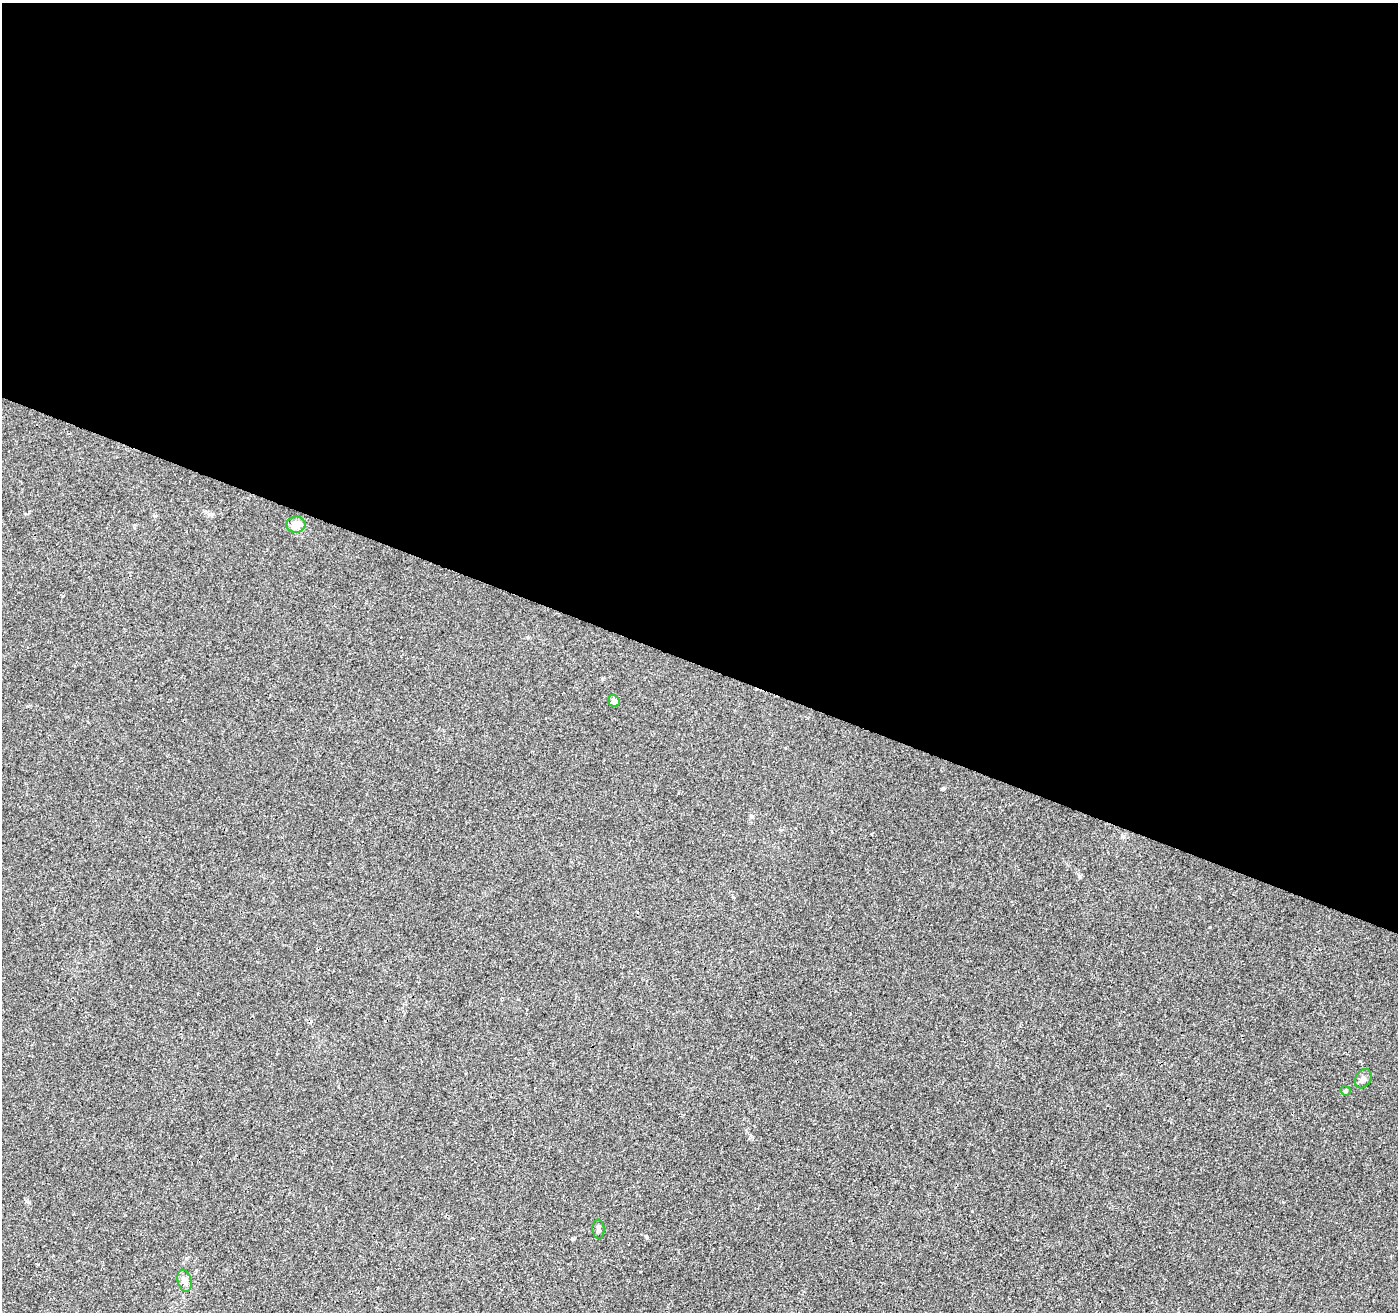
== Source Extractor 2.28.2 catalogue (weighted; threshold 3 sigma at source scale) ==
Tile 3 of 4 x 4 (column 3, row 1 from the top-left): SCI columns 2795-4190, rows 4139-5448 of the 5596 x 5722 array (HDU 1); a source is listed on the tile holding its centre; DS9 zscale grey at full resolution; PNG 1400 x 1314 px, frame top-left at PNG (2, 3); each listed source drawn as its Kron ellipse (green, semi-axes under 4 px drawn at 4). Shown black and unused: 51% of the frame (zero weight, under 3 of 4 exposures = <1% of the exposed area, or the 3 px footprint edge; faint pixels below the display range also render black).
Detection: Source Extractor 2.28.2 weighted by HDU 2 'WHT'; one run over the whole footprint, this tile lists its part. Background 0.00725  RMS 0.0029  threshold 0.0129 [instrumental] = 3 sigma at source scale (4.5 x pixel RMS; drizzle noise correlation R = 1.50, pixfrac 1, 0.0396/0.0396 arcsec/px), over >= 5 px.
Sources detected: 6; all 6 listed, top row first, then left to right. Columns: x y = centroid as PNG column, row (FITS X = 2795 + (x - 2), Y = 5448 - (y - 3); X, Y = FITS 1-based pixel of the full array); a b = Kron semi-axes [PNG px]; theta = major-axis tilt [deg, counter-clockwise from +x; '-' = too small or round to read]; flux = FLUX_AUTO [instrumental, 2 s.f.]
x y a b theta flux
296 525 9 8 - 3
614 701 6 5 - 0.98
1363 1079 10 7 59 1.1
1345 1091 5 4 - 0.37
598 1229 10 6 -88 0.85
185 1281 11 6 -76 1.6